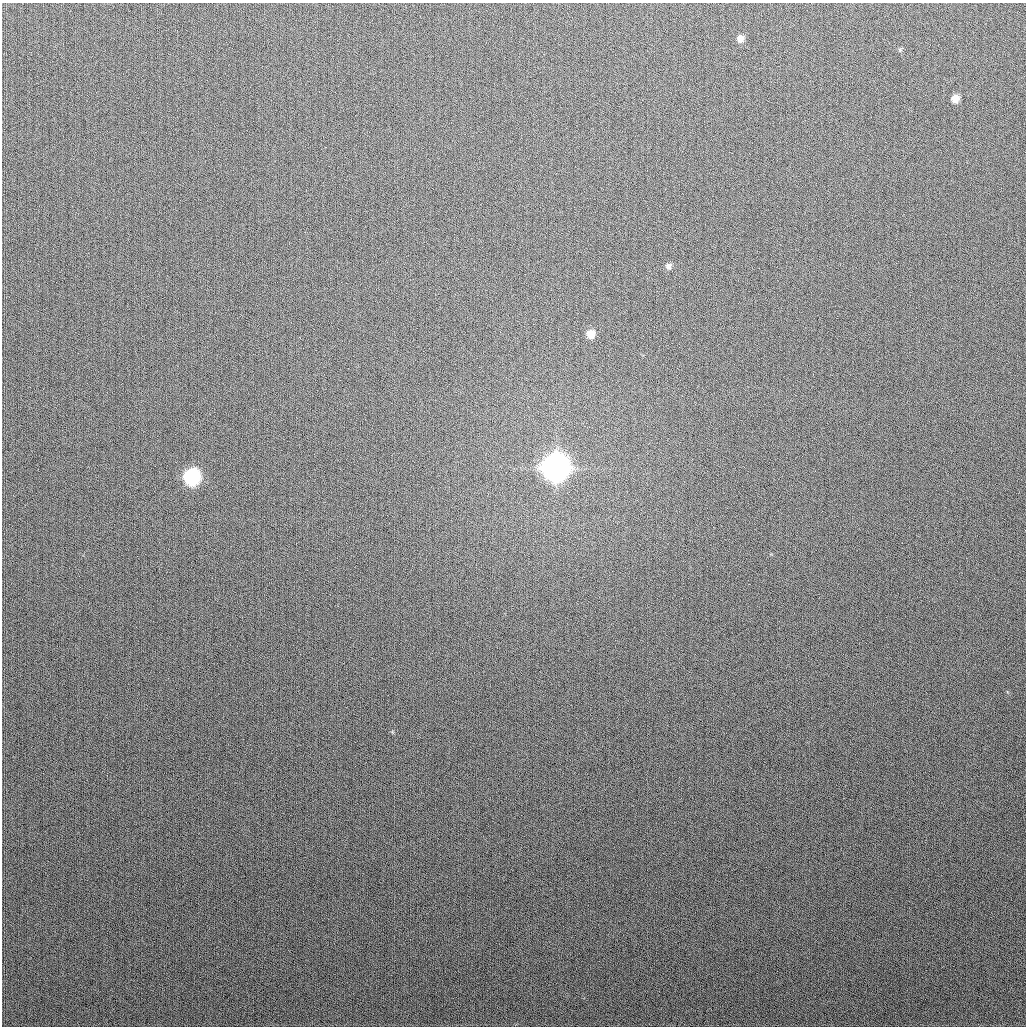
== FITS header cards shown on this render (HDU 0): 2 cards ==
NAXIS1  =                 1024
NAXIS2  =                 1024

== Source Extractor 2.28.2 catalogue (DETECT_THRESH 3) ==
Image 1024 x 1024 px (HDU 0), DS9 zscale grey, 1 PNG px = 1 image px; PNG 1028 x 1028 px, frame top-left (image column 1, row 1024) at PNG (2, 3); no overlay
Background 272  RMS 11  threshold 32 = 3 sigma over >= 5 px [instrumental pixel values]
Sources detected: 6; all 6 listed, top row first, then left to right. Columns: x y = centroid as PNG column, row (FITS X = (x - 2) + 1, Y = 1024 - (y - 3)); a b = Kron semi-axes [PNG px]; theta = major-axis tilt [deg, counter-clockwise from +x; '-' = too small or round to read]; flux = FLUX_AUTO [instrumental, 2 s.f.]
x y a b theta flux
740 39 8 7 - 4.4e+03
955 99 7 7 - 7.3e+03
668 266 8 7 - 2.8e+03
591 334 8 7 - 8.6e+03
555 468 10 10 - 1.3e+06
192 477 9 9 - 1.4e+05